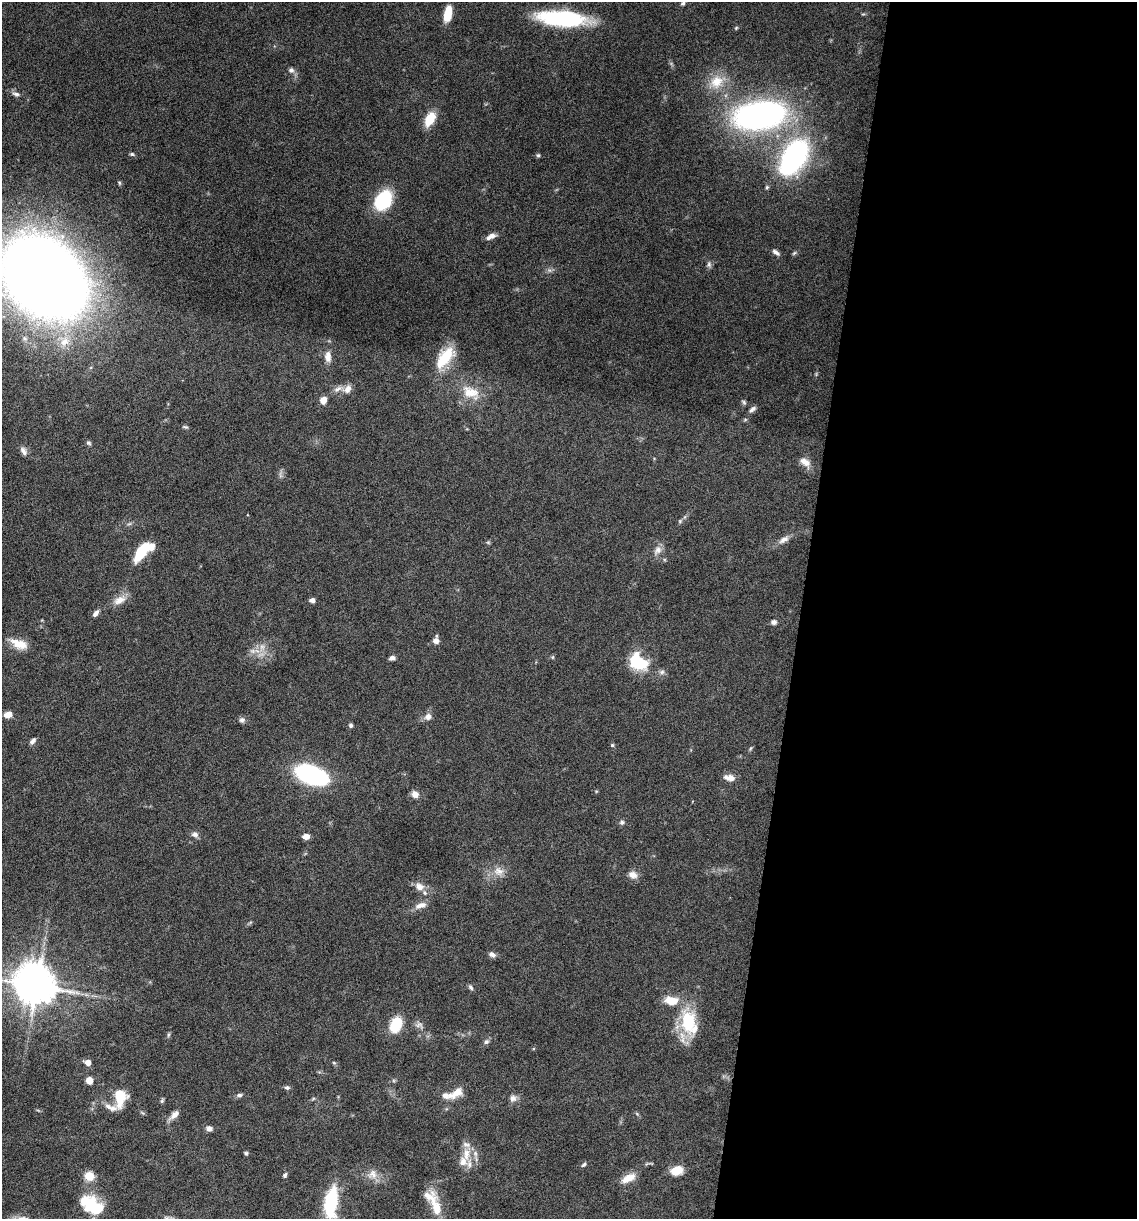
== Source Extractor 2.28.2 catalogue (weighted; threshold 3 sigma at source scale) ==
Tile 12 of 4 x 4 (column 4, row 3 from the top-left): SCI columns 3641-4775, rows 1218-2434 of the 4893 x 4871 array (HDU 1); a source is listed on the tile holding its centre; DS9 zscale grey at full resolution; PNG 1139 x 1221 px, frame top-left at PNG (2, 2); no overlay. Shown black and unused: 30% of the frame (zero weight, under 10 of 20 exposures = <1% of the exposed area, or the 3 px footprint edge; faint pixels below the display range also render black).
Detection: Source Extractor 2.28.2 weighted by HDU 2 'WHT'; one run over the whole footprint, this tile lists its part. Background 0.0424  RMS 0.0026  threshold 0.0105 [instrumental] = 3 sigma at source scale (4.09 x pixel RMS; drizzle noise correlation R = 1.36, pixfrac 0.8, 0.05/0.05 arcsec/px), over >= 5 px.
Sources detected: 114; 1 too faint to see at this stretch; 2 inside a brighter object's white glare — not listed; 13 inside a brighter listed object's ellipse — not listed separately; the other 98 listed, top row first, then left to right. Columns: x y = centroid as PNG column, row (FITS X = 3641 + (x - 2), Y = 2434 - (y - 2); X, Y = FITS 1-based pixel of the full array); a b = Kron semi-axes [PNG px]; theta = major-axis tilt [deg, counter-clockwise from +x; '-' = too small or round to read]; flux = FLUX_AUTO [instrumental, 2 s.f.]
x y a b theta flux
683 3 6 5 - 0.48
448 14 15 7 79 5.4
562 18 50 15 -6 26
736 28 5 5 - 0.29
291 70 8 7 - 0.81
716 82 21 18 39 5.6
16 94 10 6 -14 0.78
759 115 59 31 8 71
430 119 12 8 61 6.5
132 154 6 5 - 0.39
538 155 5 5 - 0.36
794 156 33 22 60 45
767 187 6 4 75 0.4
383 201 14 11 54 22
492 235 10 7 0 1.1
776 252 10 5 -35 0.86
794 253 6 4 44 0.36
709 264 9 6 84 0.64
44 277 51 38 -42 700
65 342 17 12 43 3.9
328 356 14 8 -86 1.8
445 358 26 13 52 8.2
347 389 13 9 56 1.6
471 392 28 16 -28 5.7
323 400 7 6 - 2.2
744 402 7 5 -51 0.43
752 409 10 5 41 0.77
185 427 9 4 -17 0.41
89 443 7 6 - 0.47
23 451 12 7 -60 1.1
805 462 17 9 -40 2.1
280 475 10 4 -77 0.55
680 521 6 4 47 0.36
129 524 7 4 18 0.41
784 539 15 8 30 1.6
658 550 13 10 56 1.7
141 552 18 8 57 9.7
119 600 19 10 28 2.5
312 600 6 5 - 0.93
96 613 9 5 53 0.91
774 622 6 5 - 0.89
436 640 9 6 82 1.3
17 644 22 11 -42 3.2
262 647 13 7 77 1.7
253 651 9 7 -15 1.2
553 657 6 4 71 0.28
392 658 7 5 18 0.83
638 662 19 14 -41 12
662 672 8 6 4 0.73
8 715 8 6 15 2.1
428 717 9 8 - 1.3
242 720 8 7 - 0.7
351 725 5 4 - 0.53
33 741 9 5 42 0.74
612 745 5 5 - 0.32
751 748 6 3 70 0.3
311 775 24 12 -21 48
729 778 14 7 -12 1.8
415 794 8 7 - 1.5
622 822 7 6 - 0.57
195 834 9 7 -20 0.92
306 836 6 5 - 1.6
499 871 15 12 -5 2.6
633 875 12 9 -22 1.6
419 887 11 9 -22 1.8
420 905 16 7 19 1.8
492 954 8 5 -25 1.1
37 986 10 9 - 710
471 987 8 5 -51 0.51
689 1022 39 21 -75 11
396 1025 12 8 65 10
419 1025 12 8 -18 1
168 1035 6 4 71 0.35
486 1042 7 6 - 0.65
88 1062 6 5 - 1.8
334 1063 6 4 -43 0.31
89 1080 6 6 - 2.5
287 1087 7 5 -1 0.53
456 1093 21 10 32 3
239 1095 8 5 1 0.59
120 1097 18 11 89 6.6
513 1098 9 9 - 1.2
313 1099 6 4 20 0.3
162 1101 7 4 63 0.39
637 1114 6 4 -19 0.3
174 1115 16 7 41 1.5
209 1128 7 6 - 0.97
246 1153 5 4 - 0.39
466 1154 20 10 88 3.3
584 1165 8 4 45 0.44
677 1170 11 7 17 4.9
372 1174 15 13 26 2.4
285 1175 6 4 62 0.45
89 1176 11 10 - 3
628 1178 19 9 27 3
331 1202 34 13 83 14
91 1205 25 15 -32 10
436 1207 38 10 -76 5
Isophote crosses this tile's border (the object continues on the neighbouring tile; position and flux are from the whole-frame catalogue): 1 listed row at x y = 44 277